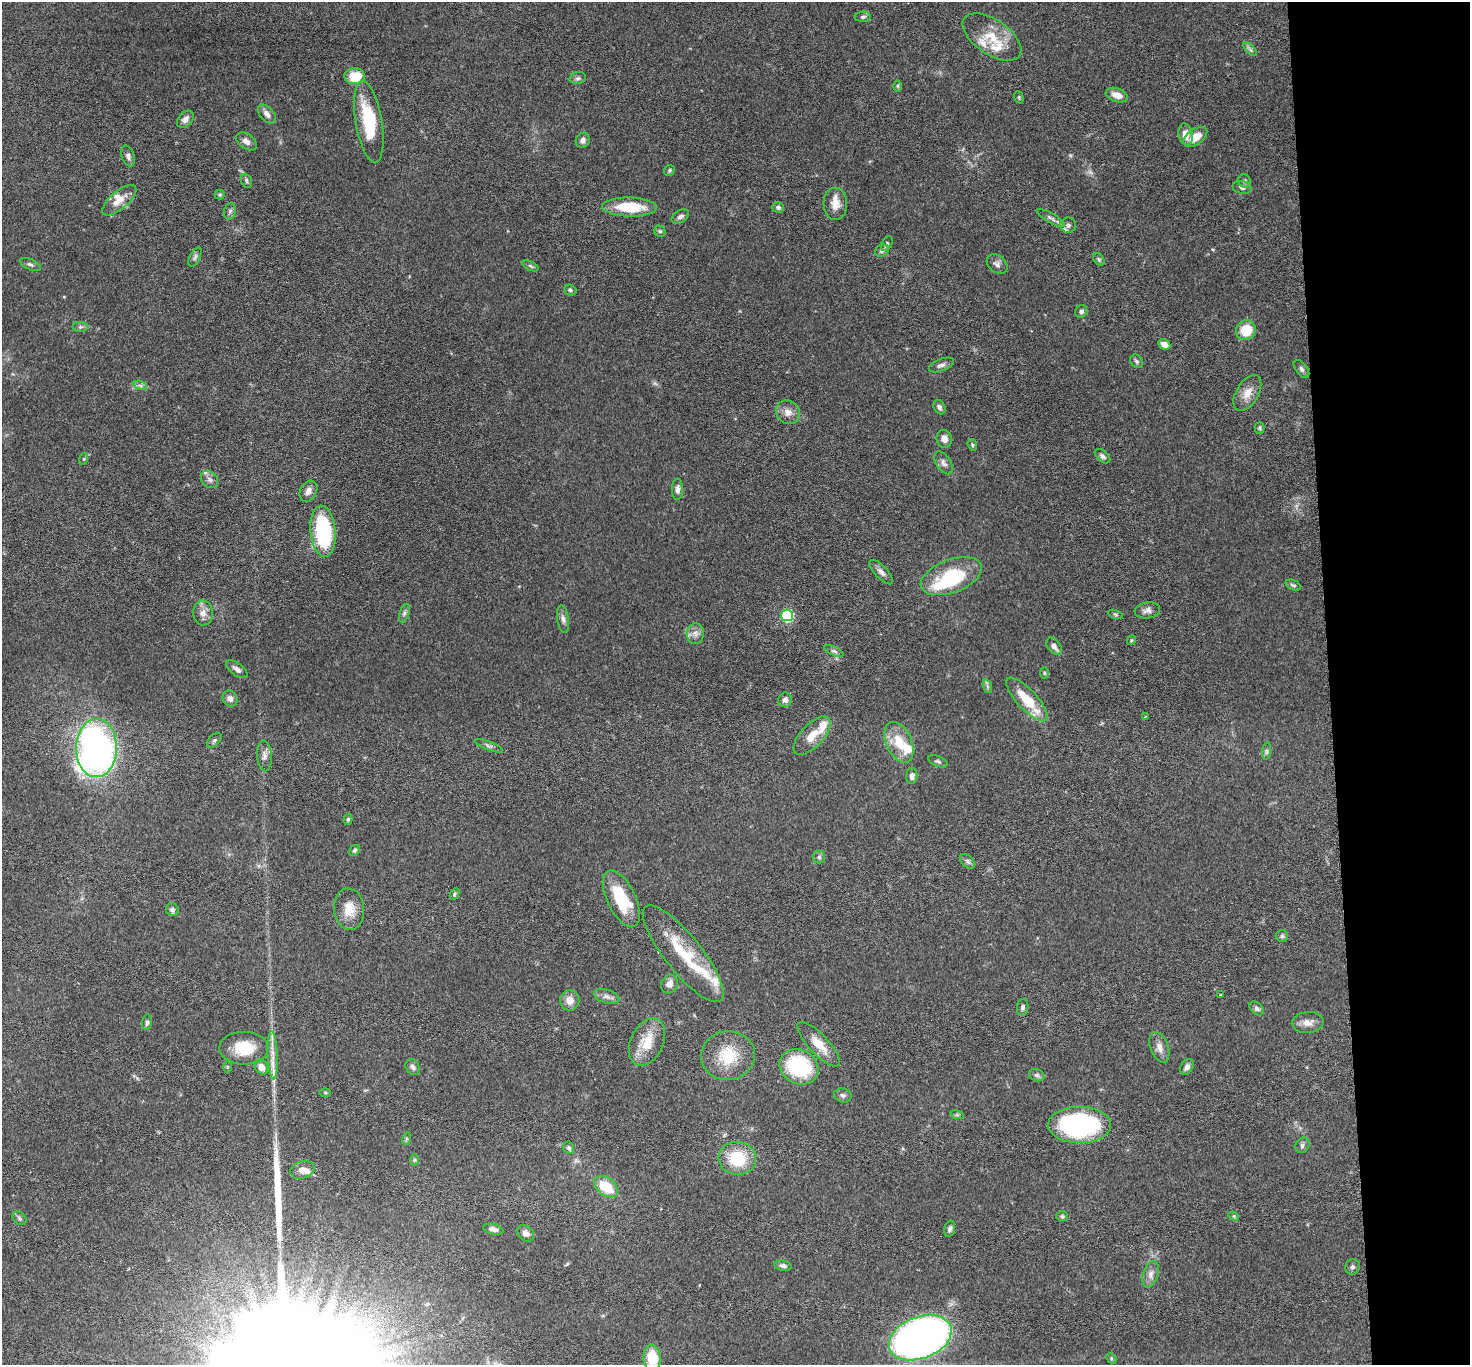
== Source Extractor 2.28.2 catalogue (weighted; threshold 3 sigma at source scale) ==
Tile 6 of 3 x 3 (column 3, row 2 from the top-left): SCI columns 2942-4409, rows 1530-2892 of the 4413 x 4384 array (HDU 1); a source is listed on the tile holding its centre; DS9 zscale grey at full resolution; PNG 1472 x 1367 px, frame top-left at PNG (2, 2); each listed source drawn as its Kron ellipse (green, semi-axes under 4 px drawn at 4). Shown black and unused: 10% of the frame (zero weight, under 3 of 6 exposures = <1% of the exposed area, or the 3 px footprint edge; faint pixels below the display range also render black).
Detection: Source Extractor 2.28.2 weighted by HDU 2 'WHT'; one run over the whole footprint, this tile lists its part. Background 0.0858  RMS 0.003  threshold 0.0122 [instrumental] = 3 sigma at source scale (4.09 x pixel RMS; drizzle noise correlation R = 1.36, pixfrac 0.8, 0.05/0.05 arcsec/px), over >= 5 px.
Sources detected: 154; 1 too faint to see at this stretch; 1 inside a brighter object's white glare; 1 long thin detection or spike segment (spike, bleed or trail) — neither listed nor drawn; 10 inside a brighter listed object's ellipse — not listed separately; the other 141 listed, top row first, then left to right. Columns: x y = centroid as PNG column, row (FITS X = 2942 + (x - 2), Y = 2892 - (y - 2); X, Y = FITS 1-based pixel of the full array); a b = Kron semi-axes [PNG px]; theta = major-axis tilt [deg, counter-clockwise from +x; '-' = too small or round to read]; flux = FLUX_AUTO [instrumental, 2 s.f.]
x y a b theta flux
863 17 8 5 2 0.66
992 37 33 17 -34 7.9
1250 49 8 4 -46 0.64
355 76 10 8 3 7.5
578 78 8 6 14 0.71
898 86 5 4 - 0.35
1117 95 11 6 -20 2.6
1019 97 6 4 -72 0.37
267 114 11 6 -49 1.5
185 119 10 7 47 1.3
369 122 41 13 -80 16
1186 134 11 7 -79 2.5
1195 137 13 7 35 3.9
583 140 8 6 63 1.1
246 141 11 7 -37 1.4
128 156 11 6 -73 0.92
670 170 6 5 - 0.45
247 181 7 5 -67 0.58
1244 181 7 6 - 0.72
1242 187 9 6 -12 0.99
220 194 5 5 - 0.43
119 200 21 9 40 3.5
835 204 16 12 -87 3.2
629 207 27 9 -2 11
778 208 6 5 - 0.73
230 211 8 6 74 0.77
680 216 9 6 32 0.98
1051 218 16 4 -30 0.95
1068 225 8 7 - 1.1
660 231 5 5 - 0.53
887 243 8 5 60 0.5
882 251 7 5 26 0.9
195 257 10 5 63 0.7
1099 259 7 5 -52 0.48
30 264 11 5 -25 0.72
997 264 11 8 -41 1.1
530 266 8 4 -27 0.51
570 290 6 5 - 0.57
1081 311 7 5 61 0.83
80 327 8 5 0 0.67
1246 330 10 9 - 6.8
1164 344 6 5 - 1.9
1137 361 7 6 - 0.67
941 365 13 6 21 1.1
1301 369 10 5 -53 0.78
140 385 7 4 -19 0.71
1247 393 20 11 60 3.4
939 407 8 5 -63 0.79
788 412 12 11 - 2.2
1260 428 6 5 - 0.47
944 439 9 7 -75 1.8
972 445 6 4 -70 0.41
1102 456 9 5 -41 0.82
83 459 6 4 69 0.34
944 463 13 7 -58 1.2
210 480 10 7 -45 1
678 489 10 5 90 1.1
308 491 11 8 60 1.5
323 531 25 12 -84 26
881 572 16 6 -47 1.3
951 576 32 16 20 13
1293 585 8 5 -22 0.6
1147 610 13 8 7 1.5
203 613 12 10 -87 2
404 613 10 4 72 0.73
1115 614 8 3 -19 0.42
787 615 6 6 - 29
563 619 14 6 -81 1.2
695 634 10 8 86 1.5
1131 640 5 4 - 0.31
1054 646 9 6 -53 1.4
834 651 10 4 -25 0.69
237 669 12 6 -37 1.1
1044 673 6 3 -88 0.28
987 686 7 4 -72 0.54
230 698 8 7 - 1.2
1027 699 28 10 -47 8.9
785 700 7 6 - 1.2
1145 717 4 2 - 0.19
812 736 24 11 47 4.4
214 740 8 5 44 0.63
899 742 21 12 -65 7.1
489 746 15 4 -21 0.85
96 748 29 20 89 130
1266 751 9 4 82 0.56
264 756 15 7 -86 1.6
938 761 10 5 -22 0.65
912 776 8 5 86 1.1
348 819 5 4 - 0.4
354 850 6 5 - 0.57
819 857 6 6 - 0.67
968 861 9 5 -46 0.68
454 894 6 4 64 0.44
621 899 31 14 -64 13
349 909 21 15 -85 4.8
172 910 6 6 - 0.73
1282 936 6 6 - 0.52
683 954 60 18 -51 14
669 984 9 8 - 1.8
1221 995 3 3 - 0.46
606 996 13 7 -18 1.3
570 1000 10 9 - 2.5
1023 1007 8 5 83 0.78
1257 1008 8 5 -40 0.72
147 1022 8 5 82 0.74
1308 1023 16 10 4 2.3
647 1042 25 16 65 7.3
819 1044 29 9 -47 4.5
1159 1047 16 9 -70 2
244 1048 24 16 -1 8.1
273 1055 24 5 -88 2.8
728 1056 27 24 8 10
227 1067 5 3 - 0.28
261 1067 8 6 -53 1.9
413 1067 8 6 -50 0.98
799 1067 20 17 -27 22
1187 1067 8 6 57 1.2
1037 1075 8 6 -20 0.69
325 1092 5 3 - 0.3
843 1095 9 7 -16 0.85
957 1115 7 4 -18 0.44
1080 1125 31 18 0 46
406 1139 6 4 71 0.34
1302 1145 8 6 58 0.77
569 1148 6 5 - 0.54
737 1158 19 16 -6 12
415 1160 6 4 89 0.37
302 1170 12 8 19 2
606 1186 13 8 -38 8.5
1062 1216 6 5 - 0.43
1234 1216 5 4 - 0.39
20 1218 8 5 -43 0.64
493 1229 10 5 -13 1.1
950 1229 8 5 75 0.8
526 1233 9 7 -43 1.2
783 1266 8 5 -12 0.92
1352 1267 8 7 - 0.71
1151 1274 14 7 73 1.7
920 1338 33 21 21 160
652 1358 13 8 -87 9.2
1111 1358 6 4 -47 0.37
Isophote crosses this tile's border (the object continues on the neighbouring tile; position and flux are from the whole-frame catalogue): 1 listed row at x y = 652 1358